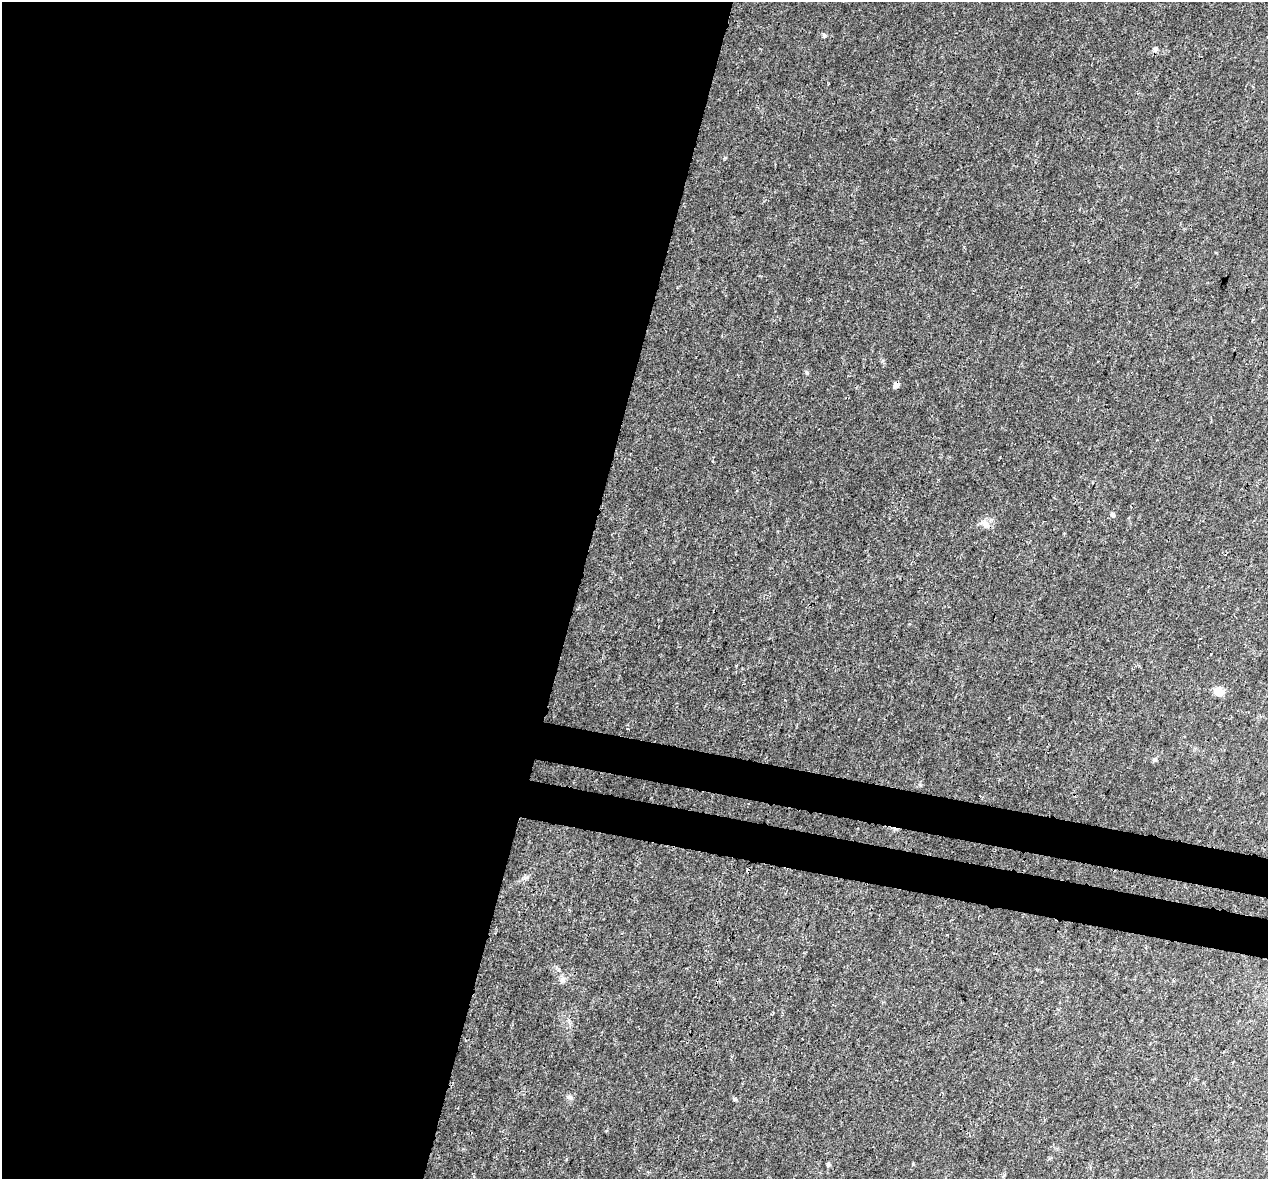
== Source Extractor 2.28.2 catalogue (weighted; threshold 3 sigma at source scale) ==
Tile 5 of 4 x 4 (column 1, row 2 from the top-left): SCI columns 15-1280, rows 2635-3811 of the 5100 x 5330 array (HDU 1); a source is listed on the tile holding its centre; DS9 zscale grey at full resolution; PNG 1270 x 1181 px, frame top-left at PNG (2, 2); no overlay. Shown black and unused: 49% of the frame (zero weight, under 3 of 4 exposures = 5% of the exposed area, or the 3 px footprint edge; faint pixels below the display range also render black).
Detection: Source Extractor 2.28.2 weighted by HDU 2 'WHT'; one run over the whole footprint, this tile lists its part. Background 0.00805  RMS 0.0014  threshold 0.00609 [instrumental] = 3 sigma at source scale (4.5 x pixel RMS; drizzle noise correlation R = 1.50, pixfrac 1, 0.0396/0.0396 arcsec/px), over >= 5 px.
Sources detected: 10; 1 cosmic-ray / hot-pixel residue — not listed; the other 9 listed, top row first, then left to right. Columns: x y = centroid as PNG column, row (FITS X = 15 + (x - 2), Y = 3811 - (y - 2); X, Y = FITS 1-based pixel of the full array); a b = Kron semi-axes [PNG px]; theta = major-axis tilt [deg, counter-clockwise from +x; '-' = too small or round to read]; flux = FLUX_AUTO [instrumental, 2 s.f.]
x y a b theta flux
1155 49 7 6 - 0.31
896 385 6 6 - 0.49
1113 514 7 5 -46 0.25
985 523 14 8 -39 0.87
1219 692 12 8 -10 1.4
562 980 9 7 8 0.5
570 1097 8 5 -7 0.32
735 1099 5 4 - 0.15
828 1165 5 4 - 0.27